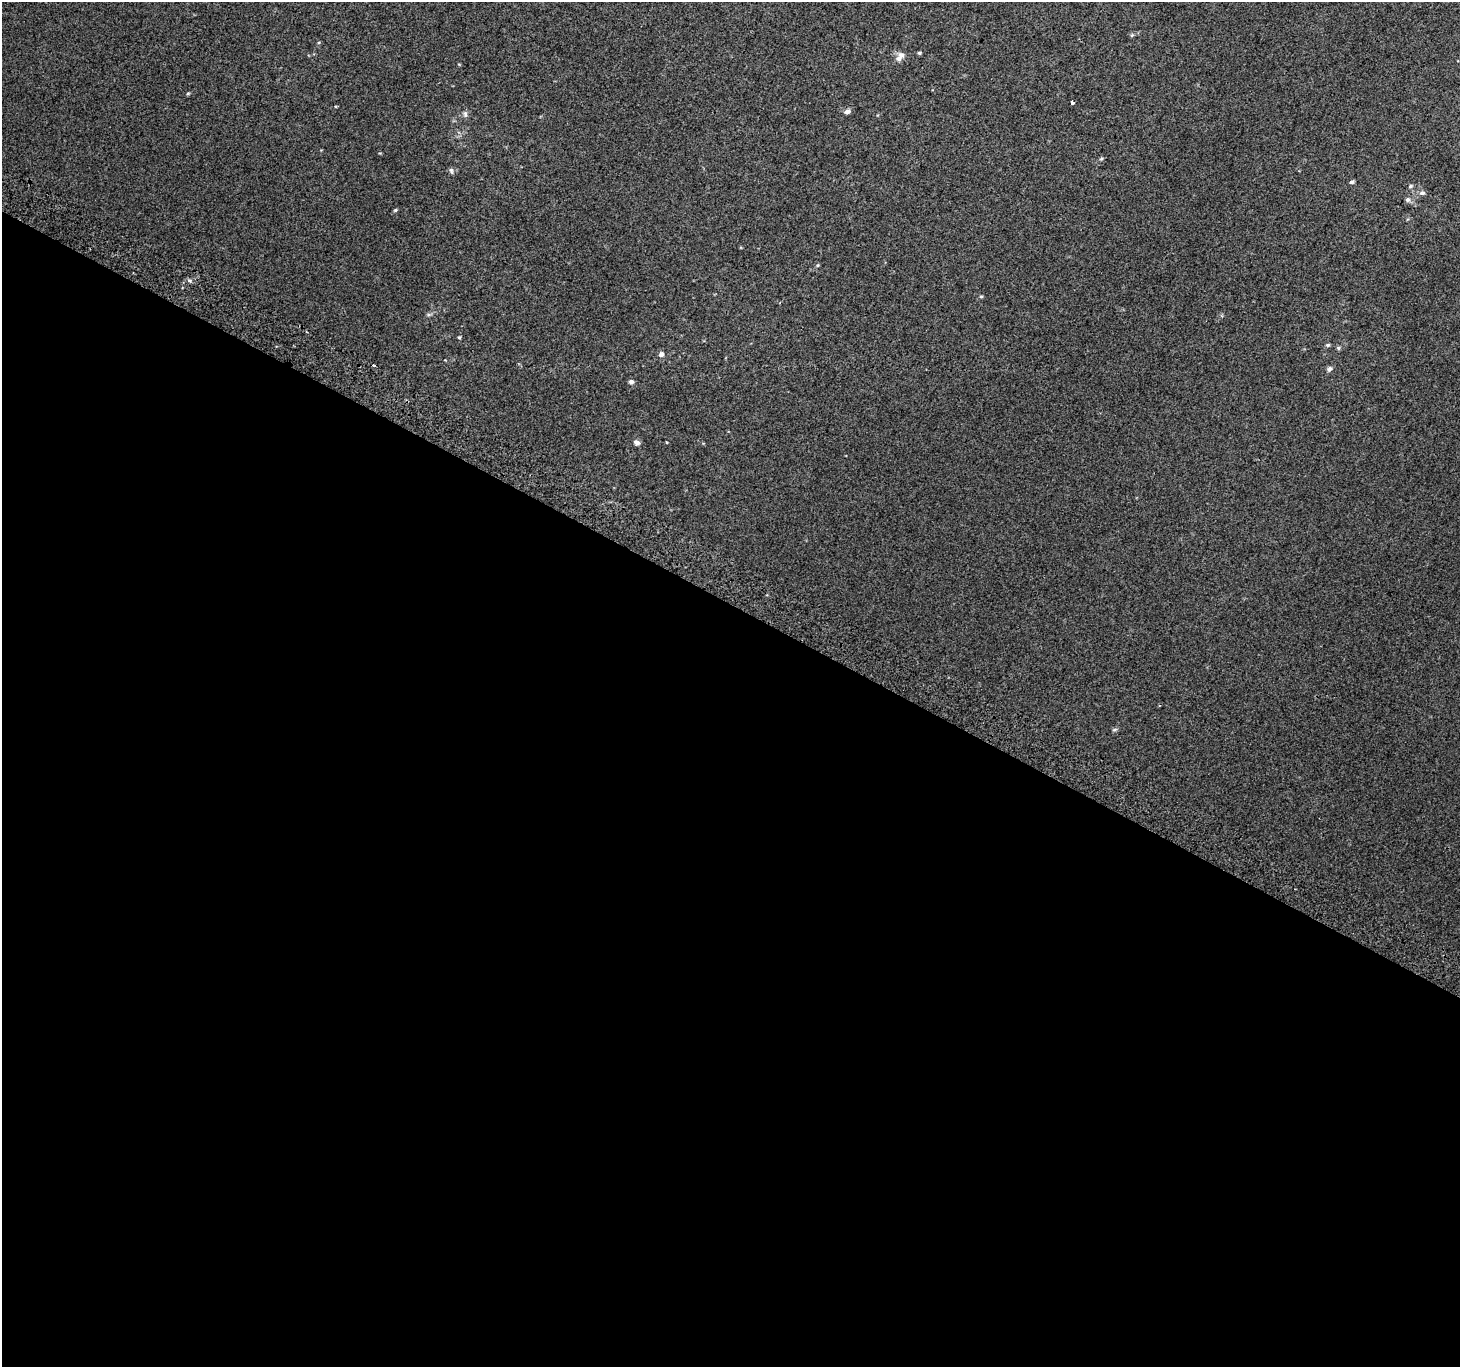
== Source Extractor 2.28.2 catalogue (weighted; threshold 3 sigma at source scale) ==
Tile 14 of 4 x 4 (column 2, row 4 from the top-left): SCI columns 1490-2947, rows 301-1665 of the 5888 x 5996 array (HDU 1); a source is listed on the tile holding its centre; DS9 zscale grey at full resolution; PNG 1462 x 1369 px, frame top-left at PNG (2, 2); no overlay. Shown black and unused: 56% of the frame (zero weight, under 2 of 3 exposures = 2% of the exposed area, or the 3 px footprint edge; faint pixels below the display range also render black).
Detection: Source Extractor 2.28.2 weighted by HDU 2 'WHT'; one run over the whole footprint, this tile lists its part. Background 0.00704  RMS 0.007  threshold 0.0315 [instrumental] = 3 sigma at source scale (4.5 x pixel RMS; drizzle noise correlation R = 1.50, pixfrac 1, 0.0396/0.0396 arcsec/px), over >= 5 px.
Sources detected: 27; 1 inside a brighter listed object's ellipse — not listed separately; the other 26 listed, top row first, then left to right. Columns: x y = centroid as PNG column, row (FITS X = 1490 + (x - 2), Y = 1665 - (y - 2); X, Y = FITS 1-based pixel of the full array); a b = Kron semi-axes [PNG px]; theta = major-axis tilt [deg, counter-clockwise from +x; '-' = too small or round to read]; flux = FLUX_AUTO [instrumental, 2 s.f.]
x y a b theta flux
1132 35 5 4 - 0.92
919 53 5 4 - 0.99
901 55 9 8 - 3.4
188 93 6 3 20 0.71
1073 103 3 3 - 5.3
847 112 7 5 19 2.6
465 114 9 5 -80 1.8
1101 159 5 4 - 0.85
451 170 8 5 -72 1.5
1351 182 5 4 - 1.5
1410 186 6 4 28 1.1
1422 193 7 6 - 1.8
1408 200 7 7 - 1.8
395 210 5 4 - 0.89
818 265 5 3 - 0.73
189 280 7 3 -19 1.3
981 296 5 3 - 0.73
459 337 4 4 - 0.77
1328 345 6 5 - 1.2
1338 348 6 5 - 1
661 354 7 6 - 2.4
374 365 4 3 - 11
1330 369 7 6 - 1.9
631 382 6 5 - 2.2
636 442 8 6 -25 2.5
1114 729 8 4 9 1.1